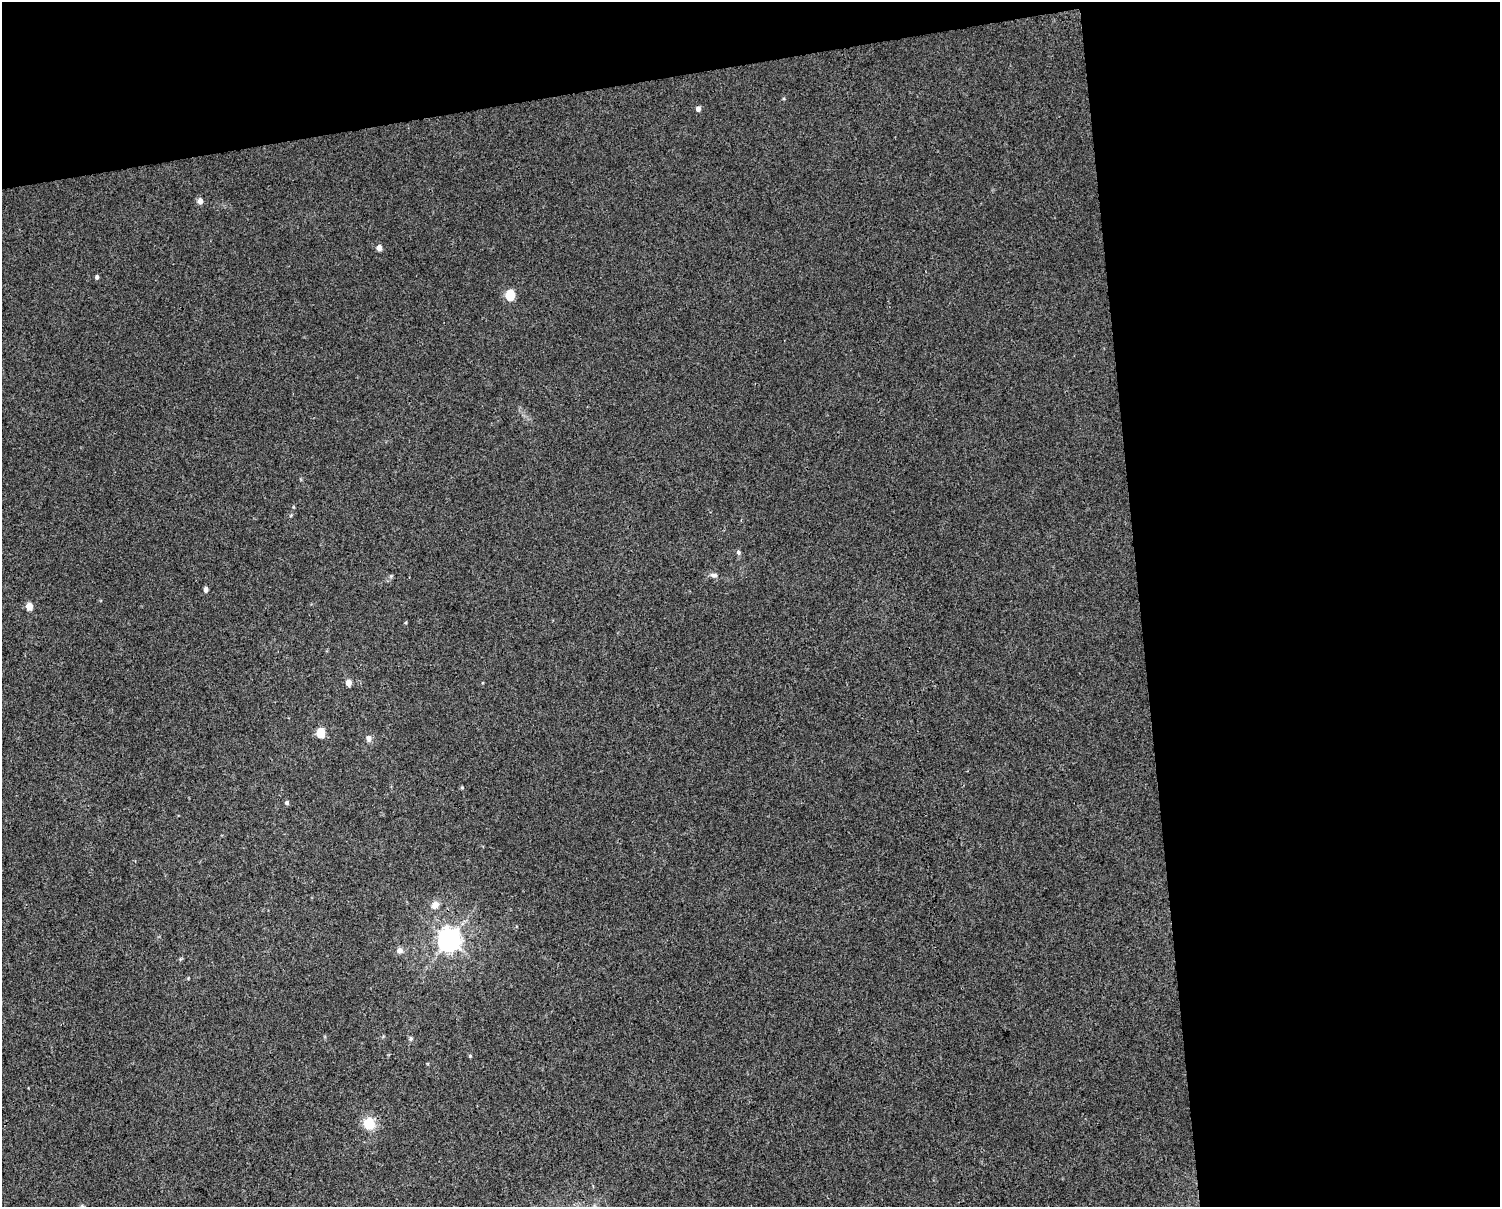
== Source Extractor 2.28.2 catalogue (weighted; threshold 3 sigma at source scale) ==
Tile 3 of 3 x 4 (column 3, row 1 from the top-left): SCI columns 3023-4520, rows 3615-4819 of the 4589 x 4819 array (HDU 1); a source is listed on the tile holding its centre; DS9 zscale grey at full resolution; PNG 1502 x 1209 px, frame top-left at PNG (2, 2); no overlay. Shown black and unused: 30% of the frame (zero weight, under 3 of 4 exposures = <1% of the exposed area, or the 3 px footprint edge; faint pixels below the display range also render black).
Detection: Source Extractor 2.28.2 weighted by HDU 2 'WHT'; one run over the whole footprint, this tile lists its part. Background 0.00531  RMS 0.0044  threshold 0.0198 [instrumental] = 3 sigma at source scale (4.5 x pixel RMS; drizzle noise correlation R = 1.50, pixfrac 1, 0.0396/0.0396 arcsec/px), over >= 5 px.
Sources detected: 19; all 19 listed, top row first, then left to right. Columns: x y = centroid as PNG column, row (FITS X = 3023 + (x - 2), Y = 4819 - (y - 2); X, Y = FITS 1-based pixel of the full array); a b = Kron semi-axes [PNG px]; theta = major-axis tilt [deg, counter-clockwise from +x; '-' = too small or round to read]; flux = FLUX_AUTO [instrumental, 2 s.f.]
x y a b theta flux
698 109 5 4 - 1.9
200 201 5 4 - 3.1
379 248 5 4 - 3.4
97 277 4 4 - 1
510 295 6 5 - 23
738 552 6 5 - 1.1
714 575 11 5 -10 1.5
205 590 4 4 - 2.3
29 606 5 4 - 7.5
349 682 6 5 - 2.9
321 733 5 5 - 16
368 738 9 6 -83 1.6
287 803 5 4 - 1
435 905 9 7 47 3.3
449 940 8 7 - 340
400 950 8 7 - 1.8
411 1039 6 5 - 0.81
470 1056 4 4 - 0.51
369 1123 12 12 - 9.2